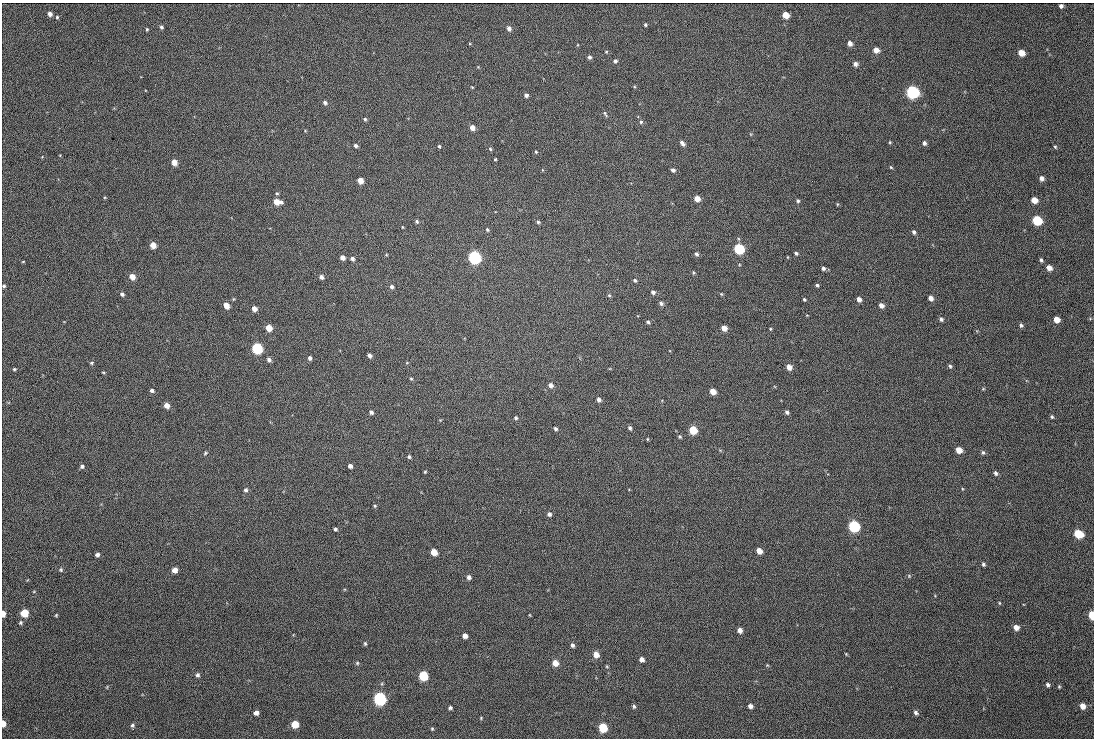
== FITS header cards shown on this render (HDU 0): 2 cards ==
NAXIS1  =                 1092 /fastest changing axis
NAXIS2  =                  736 /next to fastest changing axis

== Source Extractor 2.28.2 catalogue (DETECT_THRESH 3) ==
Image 1092 x 736 px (HDU 0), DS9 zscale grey, 1 PNG px = 1 image px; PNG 1096 x 740 px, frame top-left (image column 1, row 736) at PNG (2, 3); no overlay
Background 116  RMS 22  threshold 67.2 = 3 sigma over >= 5 px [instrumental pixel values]
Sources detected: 169; all 169 listed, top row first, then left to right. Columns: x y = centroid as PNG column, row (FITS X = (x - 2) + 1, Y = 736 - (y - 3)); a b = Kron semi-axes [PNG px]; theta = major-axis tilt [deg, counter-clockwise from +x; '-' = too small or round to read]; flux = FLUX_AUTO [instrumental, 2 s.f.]
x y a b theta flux
1061 6 4 4 - 4000
50 14 5 4 - 7100
785 15 5 5 - 20000
57 17 4 4 - 2100
645 25 4 3 - 1900
161 27 4 4 - 3100
509 28 5 5 - 6400
147 29 3 3 - 1700
850 43 5 4 - 7800
876 50 5 4 - 13000
606 52 4 4 - 1400
1021 53 5 5 - 19000
589 57 5 4 - 3600
615 61 5 4 - 3300
855 64 5 4 - 5800
472 87 4 3 - 1100
912 92 6 6 - 340000
526 95 4 4 - 4700
325 103 5 4 - 3700
605 114 10 4 -55 2800
365 119 4 4 - 2500
641 122 5 5 - 2800
472 127 5 4 - 11000
890 142 4 4 - 1500
682 143 7 4 -49 5000
924 143 5 4 - 4600
356 146 4 4 - 4100
439 146 4 3 - 2200
1055 147 5 4 - 1700
490 149 5 4 - 2100
536 152 4 3 - 1600
495 159 3 2 - 1500
174 162 5 4 - 16000
891 167 4 3 - 1500
673 170 4 4 - 4400
1041 178 5 4 - 6600
360 180 5 4 - 17000
277 193 4 4 - 1600
697 199 5 4 - 15000
1034 200 5 4 - 20000
798 201 4 4 - 2800
277 202 7 4 -11 20000
837 204 5 3 - 1400
1037 220 6 5 - 96000
417 221 5 4 - 2600
538 222 4 4 - 2200
402 227 3 2 - 1100
487 229 4 3 - 2100
914 232 5 4 - 3500
153 245 5 4 - 18000
739 249 6 5 - 150000
796 253 4 3 - 2800
696 254 5 5 - 3700
342 257 4 4 - 8600
474 257 6 5 - 380000
787 257 4 3 - 990
352 259 4 4 - 4600
1041 260 4 3 - 3000
23 262 4 3 - 1100
823 268 4 4 - 3600
1049 268 5 5 - 11000
693 273 6 3 -90 1500
132 276 5 4 - 17000
321 277 5 4 - 5600
635 280 5 4 - 2400
817 285 4 3 - 2500
4 286 4 4 - 2500
392 287 5 5 - 3600
653 292 5 5 - 4300
122 294 5 4 - 3800
721 294 4 4 - 1500
609 295 5 4 - 1900
931 298 5 4 - 8100
804 299 3 3 - 1900
859 299 4 4 - 8600
661 303 5 5 - 4100
226 305 5 4 - 18000
881 305 5 4 - 8900
254 309 5 4 - 10000
941 319 5 4 - 3700
1056 319 5 4 - 19000
648 322 4 3 - 2700
1021 325 5 5 - 3100
269 328 5 4 - 21000
724 328 5 4 - 13000
770 329 4 3 - 1400
257 348 6 5 - 190000
369 355 4 4 - 5200
310 358 4 4 - 4000
269 360 5 4 - 5000
91 363 5 4 - 2200
950 366 5 4 - 2800
789 367 5 4 - 13000
14 369 3 3 - 1700
103 372 5 3 - 1400
411 379 4 4 - 1500
550 385 5 5 - 6800
983 389 5 3 - 1400
152 390 5 4 - 3600
713 391 5 4 - 18000
599 400 5 4 - 4900
166 405 5 4 - 12000
371 412 4 4 - 3900
787 412 5 4 - 3700
1052 417 5 4 - 2300
516 418 4 4 - 2700
630 428 5 4 - 3200
555 429 4 3 - 3200
693 430 5 5 - 55000
680 437 5 4 - 2100
647 439 4 3 - 1300
959 450 5 4 - 19000
983 452 5 5 - 2800
205 453 6 5 - 2100
409 457 4 4 - 2800
82 466 5 4 - 3400
350 466 4 4 - 5600
425 472 4 3 - 1600
996 473 6 5 - 3900
246 490 6 5 - 3500
375 506 5 4 - 2000
549 514 5 5 - 4300
854 526 6 5 - 230000
335 529 4 3 - 2900
1078 534 6 5 - 75000
759 551 5 4 - 15000
434 552 5 5 - 26000
97 555 4 4 - 4200
983 564 5 4 - 2800
61 570 6 5 - 2200
175 570 5 5 - 12000
909 576 5 4 - 1700
469 577 5 5 - 4600
999 603 4 4 - 1400
24 613 5 5 - 48000
3 614 5 3 - 14000
56 615 3 3 - 1400
529 615 4 2 - 1100
1092 615 6 4 -83 45000
21 623 5 5 - 2300
1016 627 5 5 - 11000
740 630 5 5 - 7900
465 636 4 4 - 8700
365 644 5 4 - 2100
572 645 5 4 - 3700
596 654 5 5 - 15000
846 654 5 4 - 1200
642 659 5 4 - 6300
357 663 5 4 - 1800
555 663 5 5 - 17000
767 665 6 3 -18 1300
607 667 5 3 - 1200
198 675 6 5 - 3500
423 676 6 5 - 84000
1048 685 5 4 - 3500
1059 686 4 3 - 1600
380 699 6 6 - 380000
634 706 5 4 - 2600
750 706 4 4 - 6400
1082 706 5 4 - 11000
450 708 4 4 - 3000
256 713 5 4 - 6200
916 713 6 5 - 3800
481 718 4 4 - 1300
3 723 5 3 - 14000
295 724 5 5 - 33000
132 725 5 5 - 2900
603 728 6 5 - 75000
432 729 4 3 - 1700
At the frame edge (FLAGS 8, measured only in part): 4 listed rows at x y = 4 286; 3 614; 1092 615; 3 723